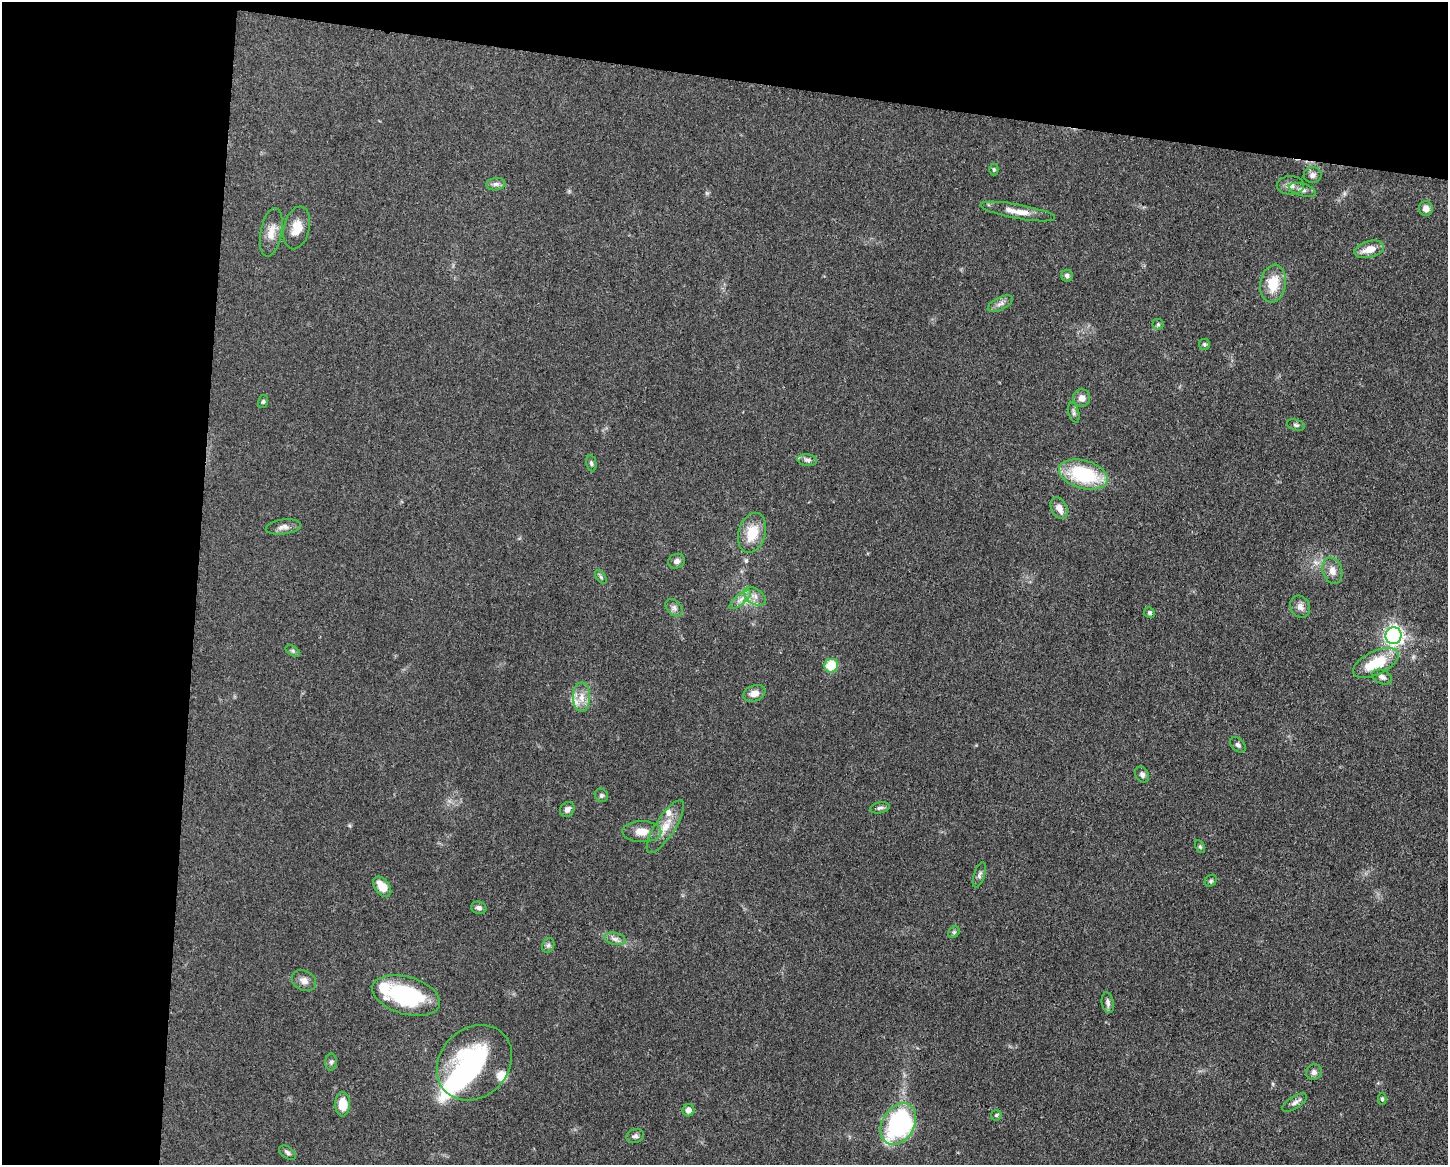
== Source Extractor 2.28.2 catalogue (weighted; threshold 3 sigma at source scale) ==
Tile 1 of 3 x 4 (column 1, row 1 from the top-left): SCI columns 232-1677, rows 3491-4653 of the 4681 x 4654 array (HDU 1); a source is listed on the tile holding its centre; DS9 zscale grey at full resolution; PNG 1450 x 1167 px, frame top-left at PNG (2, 2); each listed source drawn as its Kron ellipse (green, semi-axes under 4 px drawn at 4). Shown black and unused: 20% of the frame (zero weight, under 3 of 5 exposures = <1% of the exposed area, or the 3 px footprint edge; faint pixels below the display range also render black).
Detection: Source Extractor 2.28.2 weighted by HDU 2 'WHT'; one run over the whole footprint, this tile lists its part. Background 0.0619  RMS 0.0058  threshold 0.0261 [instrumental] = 3 sigma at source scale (4.5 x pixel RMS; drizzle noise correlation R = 1.50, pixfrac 1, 0.05/0.05 arcsec/px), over >= 5 px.
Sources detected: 75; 1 inside a brighter object's white glare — neither listed nor drawn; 5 inside a brighter listed object's ellipse — not listed separately; the other 69 listed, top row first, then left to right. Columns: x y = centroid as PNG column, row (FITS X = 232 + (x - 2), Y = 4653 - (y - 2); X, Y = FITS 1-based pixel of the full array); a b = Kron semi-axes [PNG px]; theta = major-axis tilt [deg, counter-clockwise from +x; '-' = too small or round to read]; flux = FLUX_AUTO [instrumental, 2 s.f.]
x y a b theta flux
994 170 6 4 -89 0.9
1313 175 9 7 1 2.4
496 184 10 6 9 2
1290 185 13 9 1 3.8
1302 190 14 6 -16 2.6
1426 208 7 7 - 3.5
1018 211 38 7 -10 7.7
297 228 22 13 77 8.6
271 232 25 10 79 7.2
1369 249 15 8 16 7.4
1067 276 6 6 - 1.4
1273 284 19 13 81 14
1000 304 13 6 26 2.7
1158 324 5 5 - 0.9
1204 344 5 5 - 0.95
1082 398 9 8 - 3.8
263 402 7 5 74 1
1074 413 10 5 -73 1.6
1296 425 9 5 -14 1.3
807 460 10 6 -8 2
591 463 8 5 -79 1.2
1083 474 25 14 -16 43
1059 508 11 8 -63 5
283 527 17 7 7 3.2
752 533 20 13 73 15
677 561 8 7 - 2.3
1332 571 13 9 -72 4.7
601 577 7 4 -54 0.92
755 596 12 7 -35 3.9
740 600 13 5 40 2.9
1300 607 11 9 -61 3.3
674 608 10 7 -46 2.1
1150 613 6 5 - 1.2
1394 636 8 8 - 200
293 651 8 4 -32 1.2
1376 663 25 11 25 21
831 666 7 6 - 21
1382 677 10 7 -24 2.4
754 693 11 8 22 4.8
582 697 15 8 -90 5.7
1238 745 9 6 -43 1.7
1142 775 8 6 -59 1.6
601 795 7 6 - 1.3
880 808 10 5 11 1.5
567 809 8 6 46 2.7
665 827 30 10 57 9.4
642 832 19 10 -1 7.2
1200 847 7 4 -62 0.99
979 875 13 5 72 2
1211 881 6 5 - 1.1
382 887 11 7 -52 8.6
479 908 8 6 -19 1.9
954 932 6 5 - 1
615 939 11 6 -14 2.5
548 945 8 6 67 1.5
304 981 13 9 -28 3.9
406 995 35 18 -16 55
1108 1003 10 6 -79 2.1
331 1062 8 6 89 1.5
474 1063 41 34 46 75
1314 1072 8 7 - 2.2
1382 1099 5 4 - 0.98
1295 1102 14 6 32 2.4
343 1104 12 7 89 11
688 1110 6 6 - 3.3
996 1115 6 5 - 0.84
898 1124 22 16 59 88
635 1136 9 7 16 1.8
288 1153 9 5 -35 1.7